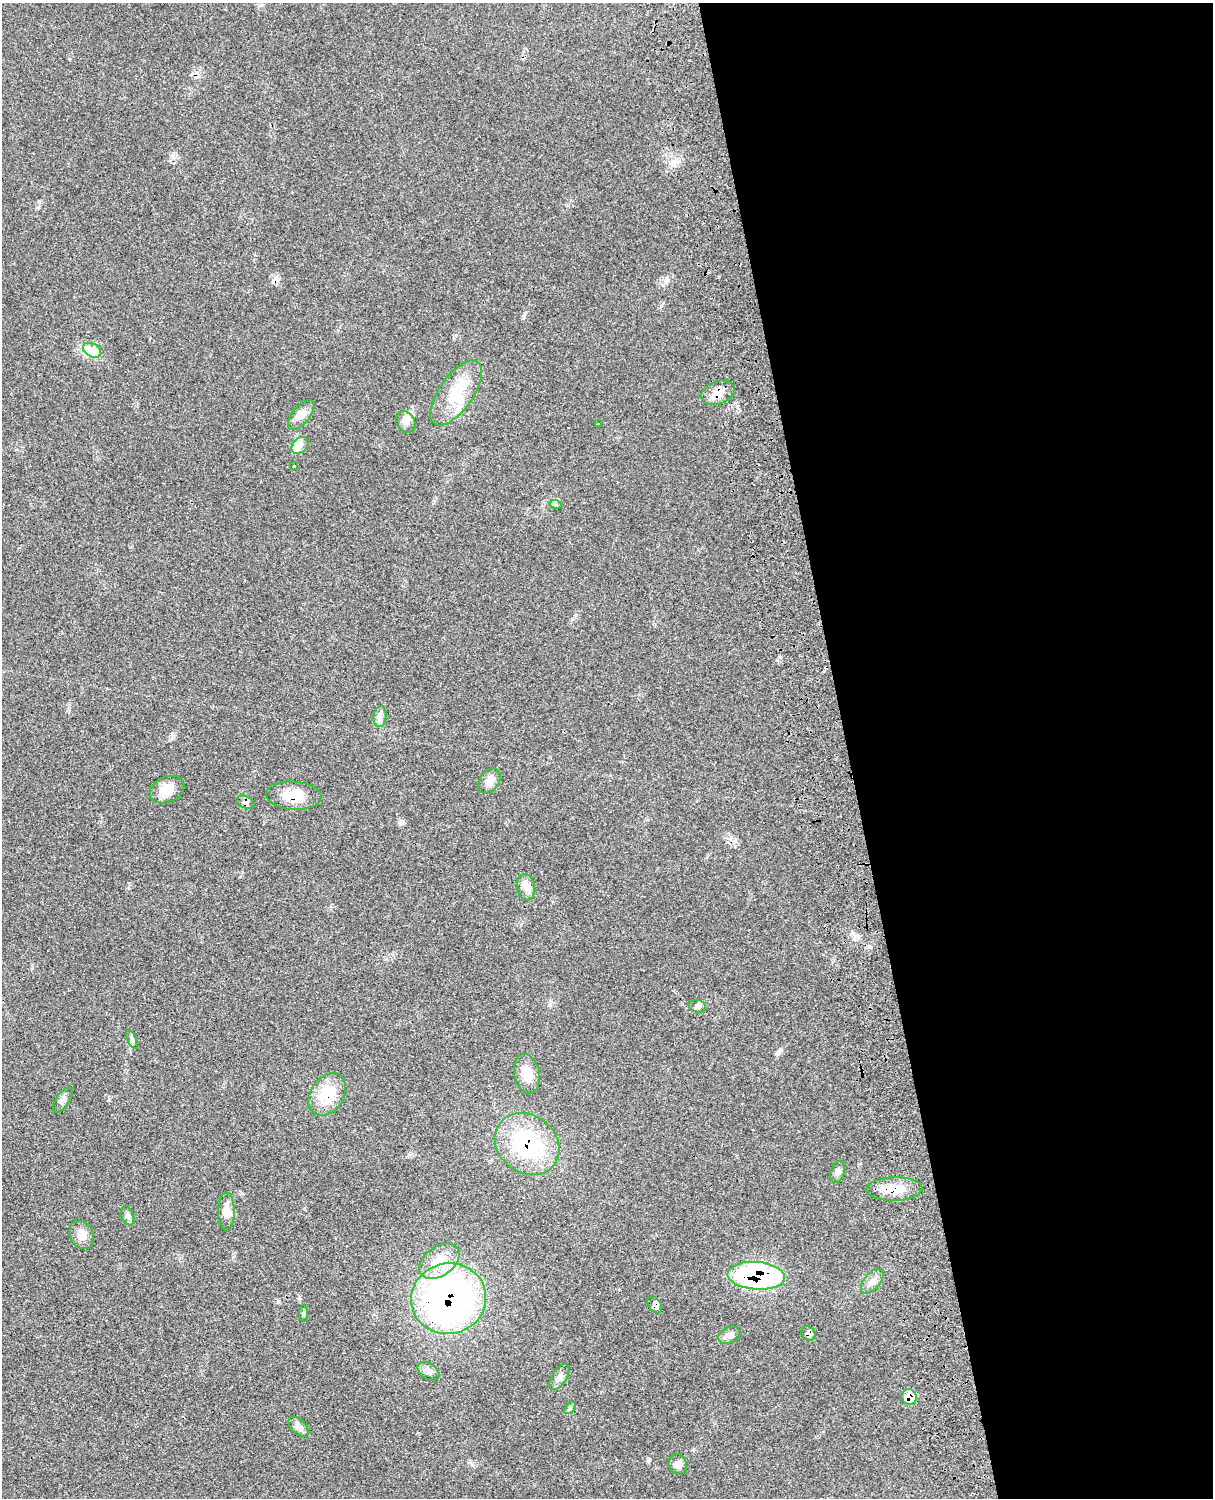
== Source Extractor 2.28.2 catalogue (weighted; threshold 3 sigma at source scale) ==
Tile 8 of 4 x 3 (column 4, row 2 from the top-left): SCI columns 3755-4965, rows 1773-3268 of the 5084 x 4927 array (HDU 1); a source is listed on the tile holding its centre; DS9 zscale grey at full resolution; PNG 1215 x 1500 px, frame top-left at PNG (2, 3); each listed source drawn as its Kron ellipse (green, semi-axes under 4 px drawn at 4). Shown black and unused: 30% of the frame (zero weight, under 3 of 4 exposures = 6% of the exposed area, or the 3 px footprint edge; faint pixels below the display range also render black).
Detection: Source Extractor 2.28.2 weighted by HDU 2 'WHT'; one run over the whole footprint, this tile lists its part. Background 0.0791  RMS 0.0058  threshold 0.0263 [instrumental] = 3 sigma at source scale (4.5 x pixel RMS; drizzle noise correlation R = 1.50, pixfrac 1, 0.05/0.05 arcsec/px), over >= 5 px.
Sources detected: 40; all 40 listed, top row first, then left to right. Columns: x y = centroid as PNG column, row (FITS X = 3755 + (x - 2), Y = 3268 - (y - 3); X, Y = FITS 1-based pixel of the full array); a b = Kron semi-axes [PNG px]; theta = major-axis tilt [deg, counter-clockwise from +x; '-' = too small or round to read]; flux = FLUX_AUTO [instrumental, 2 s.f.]
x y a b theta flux
92 350 10 6 -30 3.3
456 393 38 17 55 21
718 393 17 11 21 6.9
301 415 18 8 50 4.2
406 422 11 9 -55 3.4
598 424 3 2 - 0.47
300 445 9 7 42 2.9
294 466 3 2 - 2
556 505 6 4 -20 0.92
380 717 10 6 84 2.3
489 781 14 9 57 4.6
167 790 18 13 25 8.7
294 796 28 14 -4 15
245 802 9 6 -24 2
526 887 13 9 -79 3.7
697 1006 8 6 -15 1.6
132 1040 10 4 -63 1.4
527 1074 20 12 -78 9.4
327 1095 23 16 56 19
63 1100 15 6 57 2.4
527 1144 34 28 -39 56
838 1172 11 7 70 2.2
894 1189 28 12 2 13
226 1211 19 8 89 5.7
128 1216 10 6 -69 1.9
82 1235 15 11 -63 5.4
439 1261 22 14 35 13
756 1276 29 14 -4 100
872 1281 14 8 49 3.8
449 1299 37 35 14 230
655 1305 9 6 -56 1.9
304 1313 8 4 90 0.89
809 1333 8 6 -39 2.7
729 1335 11 8 24 2.7
428 1371 12 7 -33 2.6
559 1377 15 7 56 2.9
909 1397 8 7 - 9.6
570 1408 7 4 46 0.98
299 1427 12 7 -45 3.2
678 1464 10 9 - 2.8
Overlapping masked pixels (flux is a lower limit): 10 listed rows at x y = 718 393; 294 796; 327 1095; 527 1144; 894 1189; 756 1276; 449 1299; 655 1305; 809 1333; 909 1397
Unlisted compact peaks at least as high as the median listed source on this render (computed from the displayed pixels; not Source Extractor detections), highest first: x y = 523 316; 648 1461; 781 1050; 299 1298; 278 1301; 401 822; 666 280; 128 888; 777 660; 572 619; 69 59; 677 162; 719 276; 550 1004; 109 1100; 409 1154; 456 335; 738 407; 172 733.